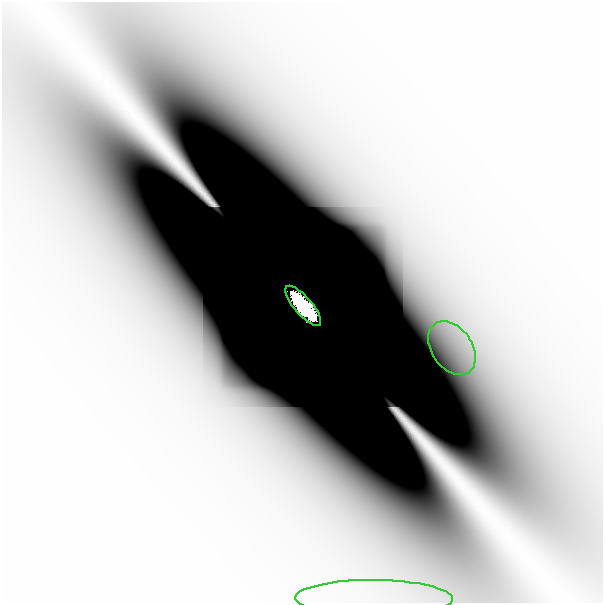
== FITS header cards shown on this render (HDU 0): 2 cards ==
NAXIS1  =                  601
NAXIS2  =                  601

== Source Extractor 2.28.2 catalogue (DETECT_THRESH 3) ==
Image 601 x 601 px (HDU 0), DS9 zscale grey, 1 PNG px = 1 image px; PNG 605 x 605 px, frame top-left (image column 1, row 601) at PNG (2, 2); each listed source drawn as its Kron ellipse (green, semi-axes under 4 px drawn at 4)
Background -3.55e-11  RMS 2.0e-11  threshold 5.92e-11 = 3 sigma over >= 5 px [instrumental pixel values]
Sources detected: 7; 4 with non-positive FLUX_AUTO (blend fragments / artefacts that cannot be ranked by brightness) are neither listed nor drawn; the other 3 listed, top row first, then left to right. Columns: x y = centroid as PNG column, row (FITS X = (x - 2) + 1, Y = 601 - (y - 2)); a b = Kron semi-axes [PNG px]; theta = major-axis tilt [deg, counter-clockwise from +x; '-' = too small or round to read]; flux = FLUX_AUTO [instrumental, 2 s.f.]
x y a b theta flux
303 306 25 8 -49 1.3e+01
452 348 29 20 -54 2.2e-08
374 598 79 18 0 9.2e-08
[4 non-positive-flux detections neither listed nor drawn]